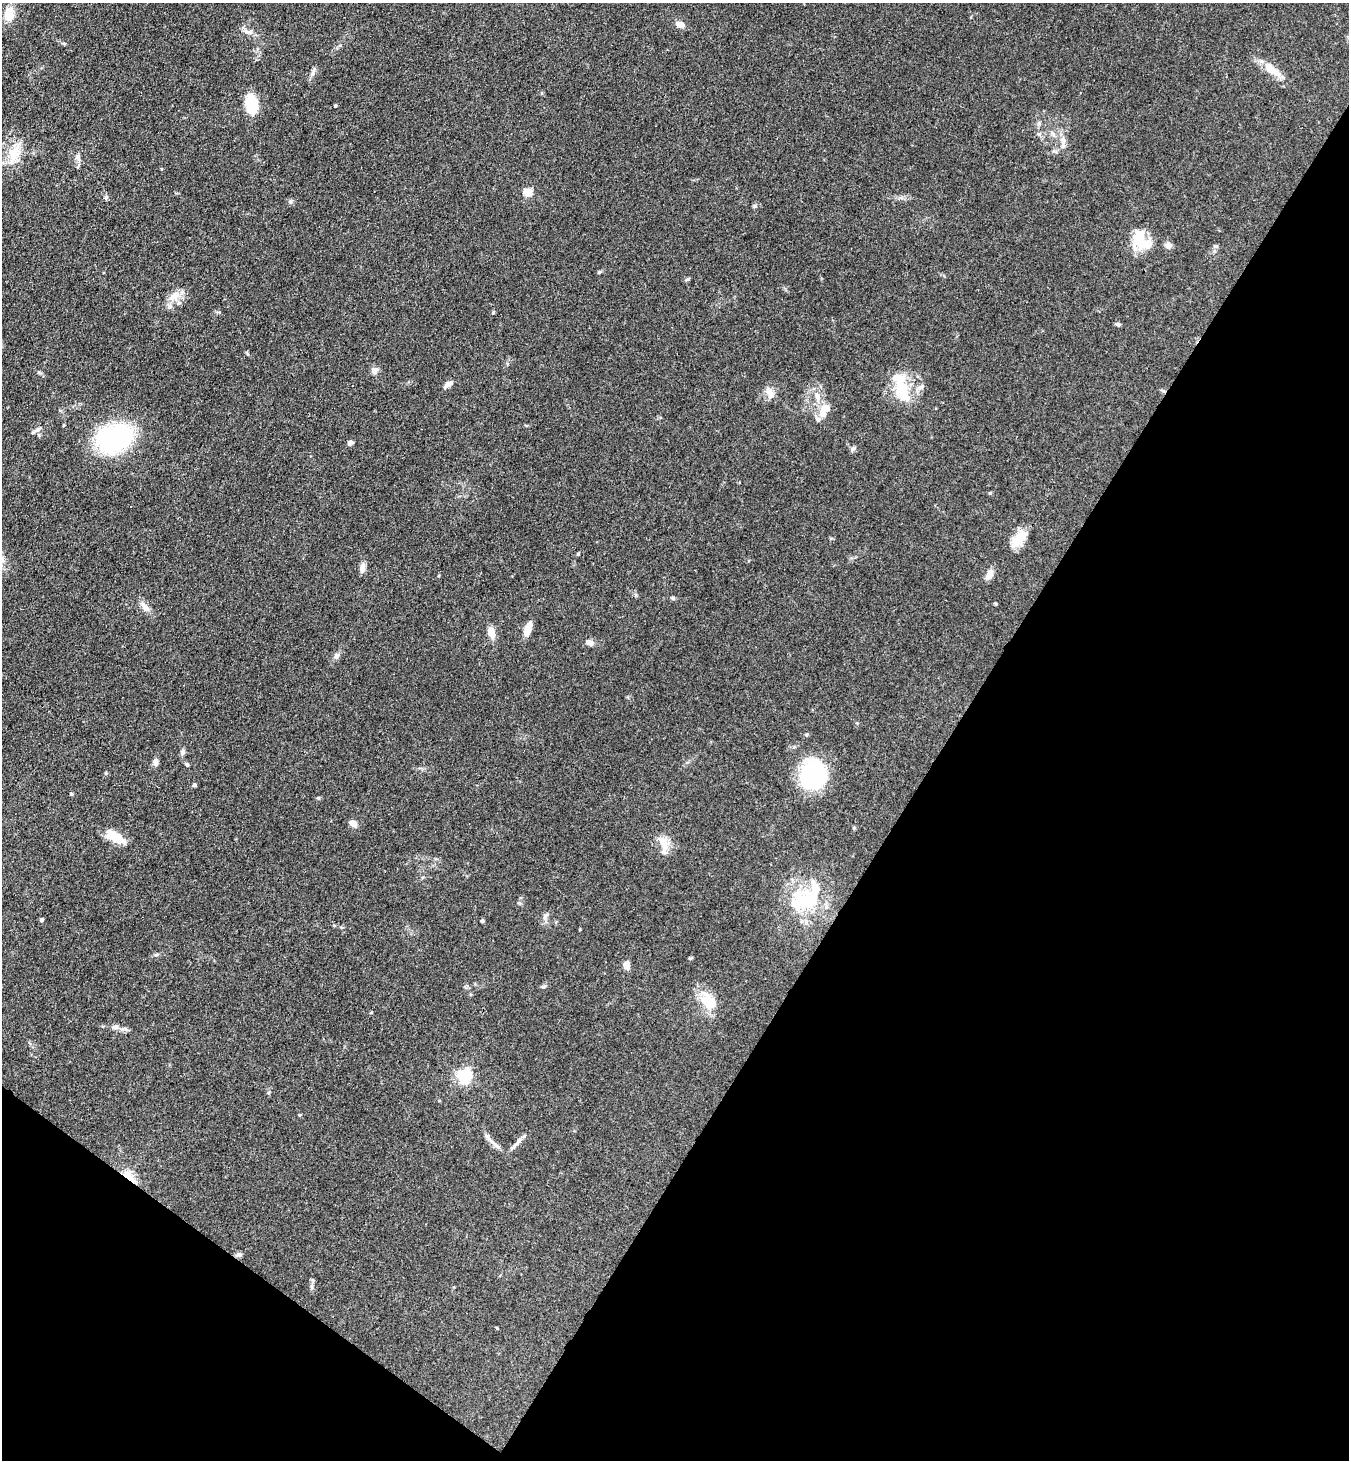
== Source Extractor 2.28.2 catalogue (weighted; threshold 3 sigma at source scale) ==
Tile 15 of 4 x 4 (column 3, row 4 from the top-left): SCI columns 3032-4378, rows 36-1493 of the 5923 x 5900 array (HDU 1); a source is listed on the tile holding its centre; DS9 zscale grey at full resolution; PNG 1351 x 1462 px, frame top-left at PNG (2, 3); no overlay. Shown black and unused: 34% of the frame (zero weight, under 3 of 4 exposures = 5% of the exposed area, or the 3 px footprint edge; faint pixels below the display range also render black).
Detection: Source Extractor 2.28.2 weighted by HDU 2 'WHT'; one run over the whole footprint, this tile lists its part. Background 0.101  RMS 0.0064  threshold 0.0287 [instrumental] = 3 sigma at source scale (4.5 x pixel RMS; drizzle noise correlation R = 1.50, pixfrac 1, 0.05/0.05 arcsec/px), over >= 5 px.
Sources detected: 85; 6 inside a brighter object's white glare — not listed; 4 inside a brighter listed object's ellipse — not listed separately; the other 75 listed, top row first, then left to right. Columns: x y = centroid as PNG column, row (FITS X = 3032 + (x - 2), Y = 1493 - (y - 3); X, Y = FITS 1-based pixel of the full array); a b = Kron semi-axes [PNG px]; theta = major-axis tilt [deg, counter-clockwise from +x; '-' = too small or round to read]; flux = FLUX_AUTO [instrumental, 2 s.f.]
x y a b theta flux
9 14 18 12 86 9.2
680 24 10 6 -22 5.2
249 32 11 6 0 2.6
313 72 13 5 68 2.2
1275 72 18 9 -30 7.6
251 104 16 10 -80 23
335 106 3 3 - 0.84
1039 123 7 4 73 1.1
1053 134 9 4 -60 1.5
1063 140 10 7 -90 3.5
13 154 19 17 71 14
78 157 9 6 -25 2.1
528 192 5 5 - 26
106 197 6 5 - 1.3
290 201 6 5 - 1.2
1138 239 23 12 85 17
1168 245 7 7 - 3.7
1215 246 7 5 -19 1.1
599 272 5 4 - 0.79
688 279 7 4 27 0.89
174 296 19 10 34 7.4
493 312 5 4 - 0.74
1118 324 7 4 -10 1.2
374 371 9 8 - 3.1
449 384 11 6 29 3.1
920 387 11 5 41 2.4
902 390 27 14 -74 23
769 393 15 9 -70 5.2
817 396 13 8 -64 5.3
825 408 13 12 - 6.7
818 419 7 6 - 1.9
64 425 5 3 - 0.55
37 429 11 5 34 2.4
114 438 41 30 21 72
350 443 6 5 - 2.3
853 449 10 4 50 1.2
990 493 4 4 - 0.64
1019 539 23 12 56 11
578 554 4 4 - 0.59
362 568 12 6 77 3.8
989 574 14 8 62 4.1
673 598 6 5 - 1
996 604 5 4 - 0.68
145 607 16 7 -49 4.7
527 629 16 7 72 6.4
491 632 11 8 -76 6.8
589 642 8 6 -19 4.1
336 656 8 7 - 2.2
806 735 5 4 - 0.86
182 752 7 6 - 1.9
156 762 11 6 90 2.5
187 765 5 4 - 0.82
811 770 33 29 -89 43
194 785 5 4 - 1.1
71 793 5 3 - 0.59
318 798 5 3 - 0.57
353 823 9 6 -28 3.8
118 839 21 12 -21 9.4
663 844 27 9 -76 8.1
805 900 40 28 -43 36
546 916 7 5 60 1.6
41 920 4 4 - 1.3
482 921 4 4 - 0.83
156 955 5 5 - 1
626 965 7 6 - 5.7
543 987 6 4 2 0.91
707 1001 23 16 -46 17
115 1027 7 7 - 2.4
464 1076 6 6 - 150
488 1137 14 4 -58 2.7
497 1146 8 6 -44 1.9
513 1147 10 5 48 2.2
129 1176 19 8 -44 9.4
239 1255 8 6 53 1.6
312 1287 7 4 -90 1.2
Overlapping masked pixels (flux is a lower limit): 1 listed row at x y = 129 1176
Unlisted compact peaks at least as high as the median listed source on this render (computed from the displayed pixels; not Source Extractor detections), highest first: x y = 755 206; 690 958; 497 1328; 636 595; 39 372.